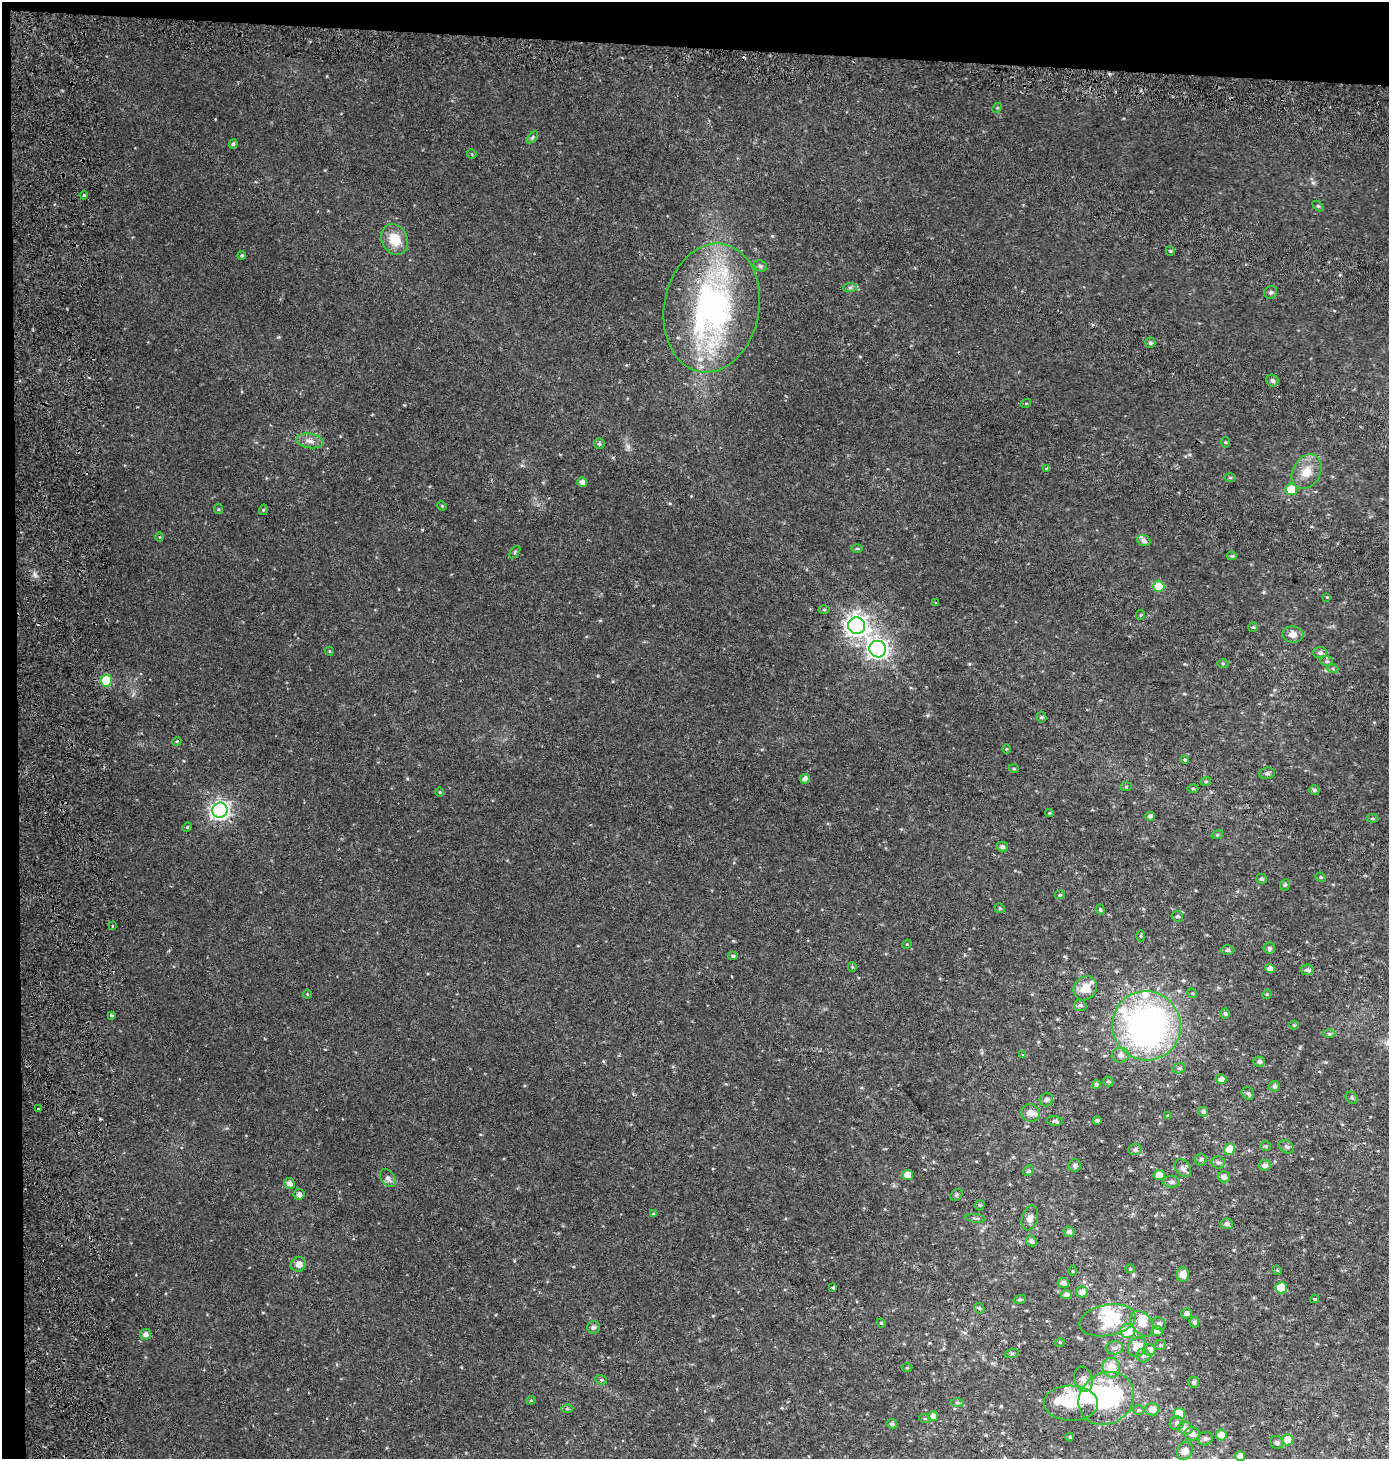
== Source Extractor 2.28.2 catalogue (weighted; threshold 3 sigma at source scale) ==
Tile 1 of 3 x 3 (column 1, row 1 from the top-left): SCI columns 334-1720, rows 2977-4433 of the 4819 x 4478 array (HDU 1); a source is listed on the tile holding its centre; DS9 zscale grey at full resolution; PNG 1391 x 1461 px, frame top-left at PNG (2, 2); each listed source drawn as its Kron ellipse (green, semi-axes under 4 px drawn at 4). Shown black and unused: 4% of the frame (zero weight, under 2 of 3 exposures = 6% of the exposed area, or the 3 px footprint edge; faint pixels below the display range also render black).
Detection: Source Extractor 2.28.2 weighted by HDU 2 'WHT'; one run over the whole footprint, this tile lists its part. Background 0.0305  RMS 0.008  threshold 0.0359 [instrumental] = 3 sigma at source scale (4.5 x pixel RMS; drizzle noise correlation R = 1.50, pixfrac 1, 0.0396/0.0396 arcsec/px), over >= 5 px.
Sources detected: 205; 3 inside a brighter object's white glare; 2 cosmic-ray / hot-pixel residue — neither listed nor drawn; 10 inside a brighter listed object's ellipse — not listed separately; the other 190 listed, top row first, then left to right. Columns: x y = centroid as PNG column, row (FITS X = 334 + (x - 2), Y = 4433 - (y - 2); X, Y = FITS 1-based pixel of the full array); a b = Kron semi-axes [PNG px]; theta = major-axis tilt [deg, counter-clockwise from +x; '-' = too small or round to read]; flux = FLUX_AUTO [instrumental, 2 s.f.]
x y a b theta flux
997 108 5 4 - 0.96
532 137 7 4 46 1.3
233 144 5 4 - 1.6
472 154 5 4 - 0.76
84 195 4 3 - 0.82
1318 206 6 4 -44 1.1
395 239 16 13 -64 17
1170 251 5 4 - 0.86
242 256 4 4 - 1.2
760 266 7 5 -23 1.6
850 288 7 4 1 1.7
1271 292 7 6 - 1.6
712 308 65 47 79 200
1150 343 5 5 - 1.6
1272 381 6 5 - 2.1
1026 403 5 3 - 0.67
310 441 13 7 -9 4.9
1225 442 5 3 - 0.8
599 444 5 5 - 1.5
1046 468 3 3 - 1.2
1307 472 18 13 60 12
1230 477 6 4 0 0.97
582 482 5 5 - 3.7
1291 489 6 6 - 17
442 506 5 4 - 0.68
218 509 5 4 - 0.98
263 510 5 3 - 0.74
160 537 5 3 - 0.68
1144 541 7 5 -22 2.5
857 549 5 3 - 1
515 552 7 4 54 1.1
1232 556 5 4 - 1.2
1159 586 6 5 - 14
1327 597 4 3 - 0.56
936 603 3 2 - 0.66
824 610 5 3 - 0.87
1141 615 5 4 - 0.84
857 626 8 8 - 540
1253 627 5 5 - 1
1293 634 10 8 -3 5.3
878 649 8 8 - 370
329 651 4 3 - 0.64
1320 653 7 6 - 2.3
1327 661 6 5 - 1.6
1223 663 5 4 - 0.95
1333 669 5 3 - 1.1
106 681 6 5 - 37
1041 717 5 5 - 1.1
177 741 4 3 - 0.77
1006 749 5 3 - 0.63
1185 759 4 4 - 0.99
1014 769 5 3 - 0.73
1267 773 8 5 9 2
805 779 5 4 - 3.5
1206 781 5 3 - 0.82
1126 787 6 4 2 1
1193 789 5 3 - 0.97
1314 790 5 4 - 1.5
440 792 5 3 - 0.66
220 810 7 7 - 310
1049 813 4 4 - 0.88
1150 816 4 4 - 2.4
1372 818 6 4 -5 1
187 827 5 4 - 1
1217 835 6 3 18 0.84
1002 847 5 5 - 2
1321 877 5 4 - 1.1
1261 879 5 5 - 1.7
1285 885 6 4 65 1.2
1060 895 5 4 - 1.1
1000 908 5 4 - 1.1
1100 910 5 4 - 1.2
1177 916 6 5 - 1.6
112 926 2 2 - 0.9
1140 936 6 4 -90 0.92
907 944 5 4 - 0.74
1269 948 6 5 - 1.9
1228 950 6 4 0 1.9
733 956 5 4 - 1.7
852 967 5 4 - 0.81
1270 968 5 4 - 5
1307 970 6 5 - 2.4
1085 988 12 11 - 10
1192 993 5 4 - 1
307 994 4 4 - 0.84
1267 994 5 4 - 0.82
1080 1005 6 5 - 1.9
1225 1013 5 5 - 1.6
111 1015 3 3 - 2.7
1294 1025 4 4 - 0.79
1147 1026 35 34 - 250
1329 1034 6 4 -1 1.4
1023 1055 3 3 - 0.8
1120 1055 8 7 - 4.1
1259 1062 6 5 - 2.2
1179 1068 6 5 - 1.7
1221 1079 5 5 - 3.8
1108 1081 5 4 - 1.3
1096 1084 5 4 - 1.6
1274 1086 5 5 - 2.1
1248 1093 7 5 -50 1.8
1352 1098 6 5 - 1.5
1046 1100 7 6 - 1.9
38 1109 3 2 - 0.66
1203 1112 5 4 - 1.7
1030 1113 9 8 - 5
1168 1116 4 3 - 0.89
1055 1121 8 4 -7 1.7
1097 1121 4 4 - 2
1266 1146 5 5 - 1.1
1287 1147 8 6 -32 1.9
1229 1149 6 5 - 16
1135 1150 7 5 2 1.9
1201 1159 6 6 - 1.7
1218 1162 7 6 - 2
1264 1165 6 5 - 2.8
1075 1166 6 6 - 1.7
1183 1168 10 7 -53 3.4
1029 1171 6 4 48 1.2
908 1175 5 5 - 9.7
1159 1175 5 5 - 8.1
1224 1177 6 5 - 3.2
388 1178 10 7 -57 3
1171 1182 8 6 -3 2.3
289 1183 5 5 - 3.8
299 1194 5 5 - 3
956 1195 6 5 - 1.3
980 1205 5 5 - 0.95
653 1214 4 3 - 0.84
975 1218 10 4 -5 1.4
1030 1218 13 8 73 4.1
1227 1224 6 5 - 2.5
1069 1232 5 5 - 3
1031 1241 6 5 - 2.4
298 1264 8 7 - 4.9
1130 1269 5 4 - 0.91
1277 1270 5 4 - 0.83
1072 1271 5 3 - 0.73
1183 1274 7 6 - 8.5
1063 1283 6 5 - 3.1
833 1287 3 3 - 1.3
1281 1288 6 5 - 24
1082 1292 6 5 - 4.3
1066 1295 5 4 - 3
1020 1299 6 4 14 1.3
1315 1299 4 4 - 0.87
979 1308 5 5 - 1.2
1186 1313 5 5 - 2.6
1108 1320 28 15 11 34
1194 1322 5 5 - 1.9
881 1323 4 4 - 0.8
1142 1324 14 9 -53 9.1
1159 1324 7 6 - 2.4
593 1327 6 6 - 1.7
1128 1331 7 7 - 19
1157 1331 5 5 - 6.3
145 1334 5 5 - 3.2
1060 1342 5 3 - 0.67
1160 1345 6 4 22 1.3
1137 1347 10 8 53 11
1115 1348 9 6 2 3
1150 1350 6 6 - 5.1
1012 1353 7 4 19 1.3
1143 1356 7 6 - 2.5
907 1368 5 3 - 0.71
1111 1368 10 8 -75 12
1083 1379 12 9 -72 4.5
601 1380 6 4 -20 1.4
1194 1382 5 5 - 2.1
1106 1398 29 25 35 74
531 1400 4 4 - 0.79
957 1403 6 4 -1 1.1
1071 1403 27 17 -1 22
567 1409 6 4 1 1.1
1152 1409 7 6 - 6.3
1139 1410 6 5 - 1.1
1179 1413 6 5 - 18
933 1416 5 5 - 3.7
925 1419 6 3 -19 0.86
1177 1423 7 7 - 2.4
892 1424 5 4 - 1.8
1185 1428 7 6 - 4.3
1192 1434 7 6 - 4.4
1221 1435 5 5 - 6.4
1070 1437 4 4 - 0.85
1205 1439 7 7 - 2.4
1288 1440 5 5 - 25
1277 1442 7 6 - 2
1185 1451 9 7 65 5.9
1240 1456 5 5 - 6.7
Overlapping masked pixels (flux is a lower limit): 1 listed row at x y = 1147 1026
Isophote crosses this tile's border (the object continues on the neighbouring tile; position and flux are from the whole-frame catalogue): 1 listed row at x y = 1240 1456
Unlisted compact peaks at least as high as the median listed source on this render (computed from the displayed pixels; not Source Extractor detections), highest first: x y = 35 575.